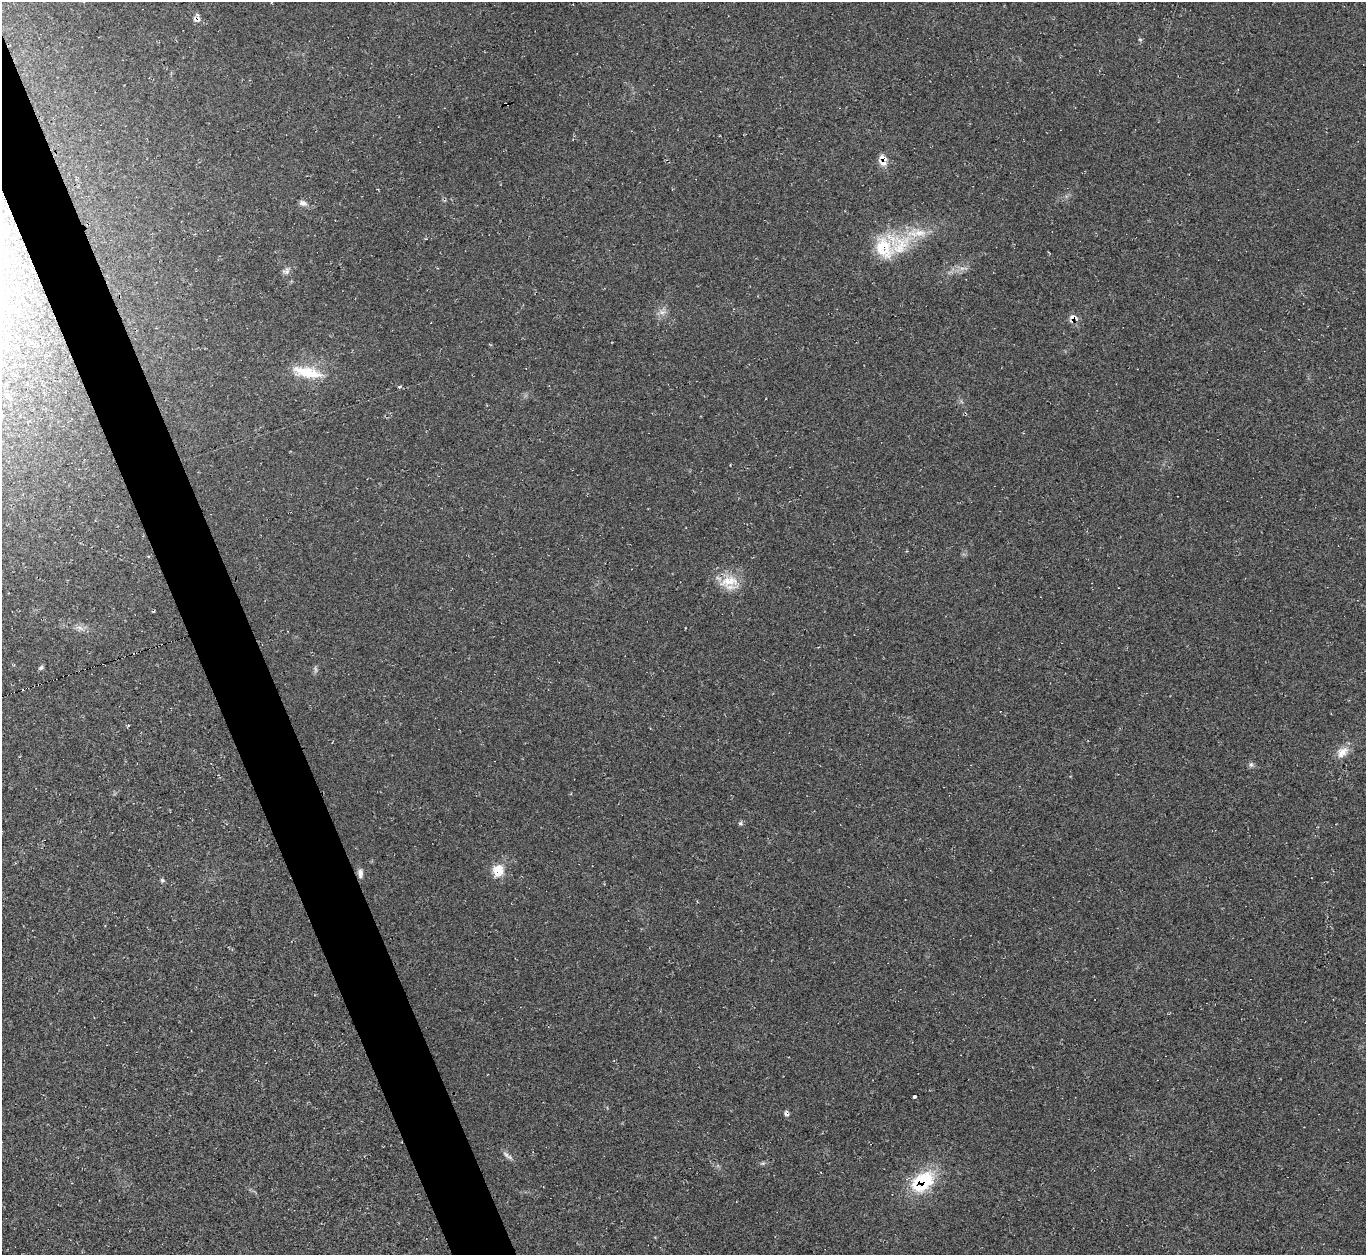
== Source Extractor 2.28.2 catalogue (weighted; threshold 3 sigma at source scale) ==
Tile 11 of 4 x 4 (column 3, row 3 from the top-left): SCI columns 2728-4091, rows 1529-2781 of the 5463 x 5446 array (HDU 1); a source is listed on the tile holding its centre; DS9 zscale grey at full resolution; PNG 1368 x 1257 px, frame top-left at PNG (2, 2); no overlay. Shown black and unused: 4% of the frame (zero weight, under 2 of 3 exposures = <1% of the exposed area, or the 3 px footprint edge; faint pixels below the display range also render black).
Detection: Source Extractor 2.28.2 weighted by HDU 2 'WHT'; one run over the whole footprint, this tile lists its part. Background 0.0604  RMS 0.0071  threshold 0.0319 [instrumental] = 3 sigma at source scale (4.5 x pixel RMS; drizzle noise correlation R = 1.50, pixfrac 1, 0.05/0.05 arcsec/px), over >= 5 px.
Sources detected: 28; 2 cosmic-ray / hot-pixel residue — not listed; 3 inside a brighter listed object's ellipse — not listed separately; the other 23 listed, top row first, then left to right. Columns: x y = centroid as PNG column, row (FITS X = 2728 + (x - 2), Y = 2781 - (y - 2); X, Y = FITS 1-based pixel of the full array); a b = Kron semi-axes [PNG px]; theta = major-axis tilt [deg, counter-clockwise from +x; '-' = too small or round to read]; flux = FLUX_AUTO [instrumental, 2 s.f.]
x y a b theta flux
1140 39 6 4 -2 0.84
883 163 10 7 -8 4.3
303 203 10 7 -15 3.1
898 243 40 31 -27 40
962 268 7 4 18 2.1
662 312 10 6 -7 3.3
1073 317 12 6 -19 4.1
307 372 41 13 -13 23
400 387 3 3 - 5.2
729 581 31 14 9 16
79 628 11 6 -30 3.2
41 667 7 5 38 1.4
1342 752 18 11 43 8.1
1251 764 8 6 90 1.7
740 823 6 5 - 1.3
498 870 12 11 - 13
360 873 12 6 -89 3
162 880 5 5 - 1.2
914 1096 3 3 - 26
786 1114 8 6 -64 2.1
506 1155 13 5 -48 2.6
763 1163 7 5 11 1.3
923 1181 34 22 38 39
Overlapping masked pixels (flux is a lower limit): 2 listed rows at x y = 1073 317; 923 1181